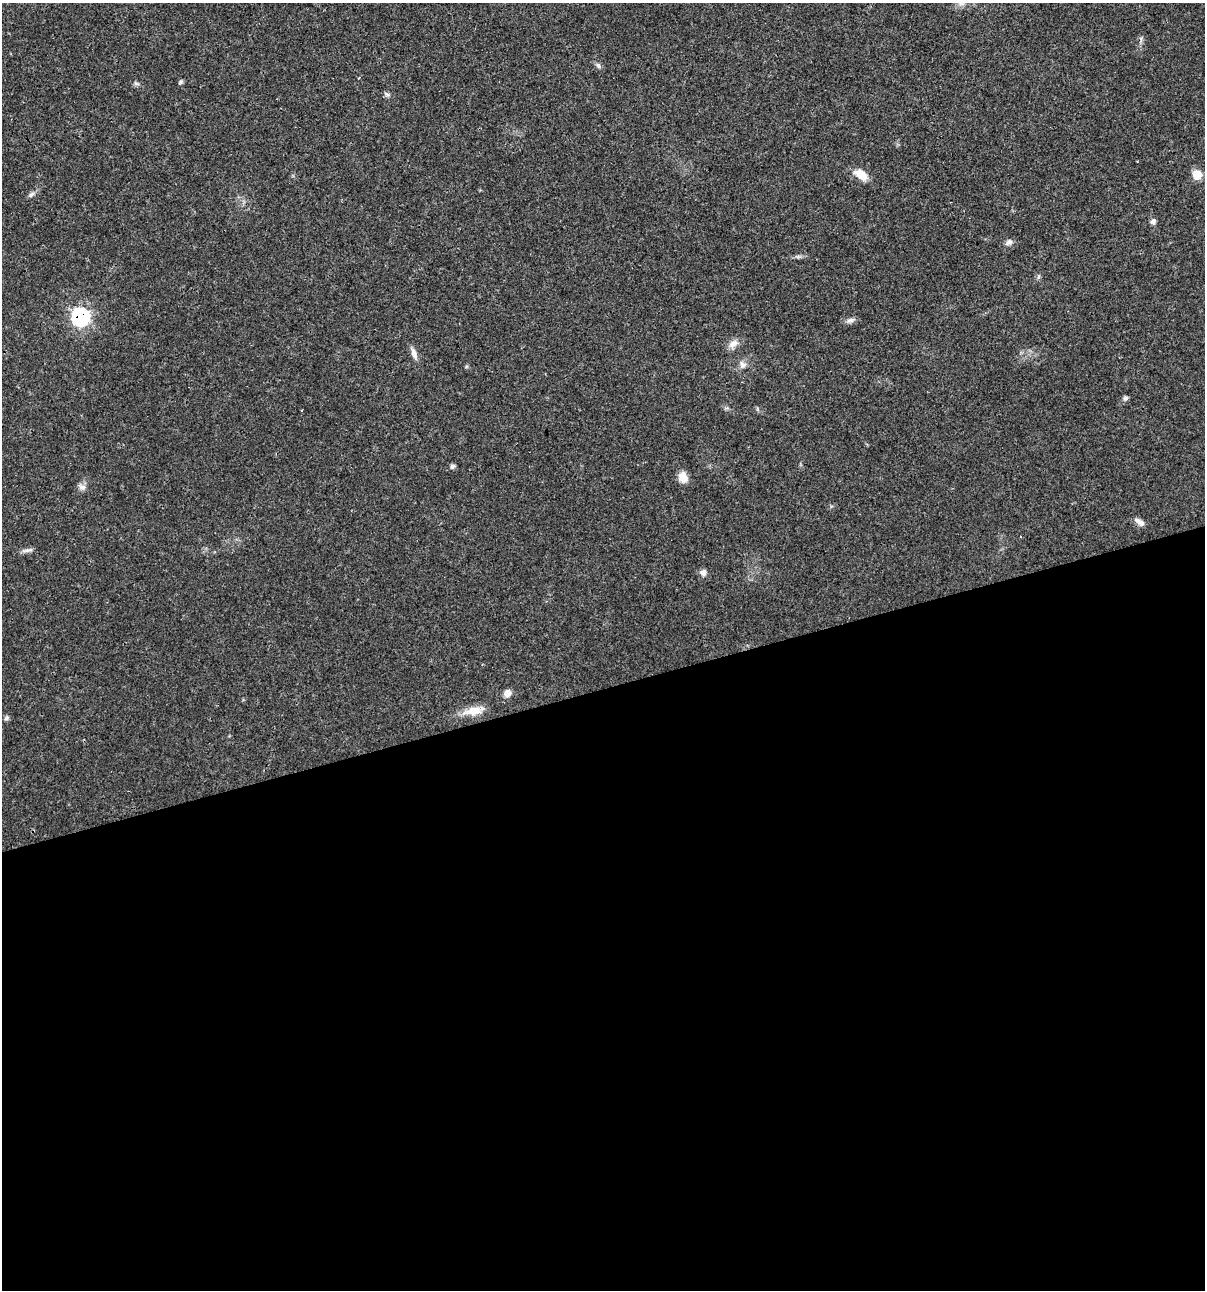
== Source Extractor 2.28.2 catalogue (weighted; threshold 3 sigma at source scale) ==
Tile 15 of 4 x 4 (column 3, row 4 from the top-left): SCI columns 2506-3708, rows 4-1291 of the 4960 x 5159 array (HDU 1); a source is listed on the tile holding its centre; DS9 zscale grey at full resolution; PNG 1207 x 1292 px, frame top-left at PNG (2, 3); no overlay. Shown black and unused: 47% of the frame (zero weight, under 3 of 4 exposures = <1% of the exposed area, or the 3 px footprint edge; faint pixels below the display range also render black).
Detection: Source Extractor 2.28.2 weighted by HDU 2 'WHT'; one run over the whole footprint, this tile lists its part. Background 0.017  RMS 0.0016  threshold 0.00737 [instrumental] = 3 sigma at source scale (4.5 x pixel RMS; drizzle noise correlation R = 1.50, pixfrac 1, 0.0396/0.0396 arcsec/px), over >= 5 px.
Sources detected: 27; all 27 listed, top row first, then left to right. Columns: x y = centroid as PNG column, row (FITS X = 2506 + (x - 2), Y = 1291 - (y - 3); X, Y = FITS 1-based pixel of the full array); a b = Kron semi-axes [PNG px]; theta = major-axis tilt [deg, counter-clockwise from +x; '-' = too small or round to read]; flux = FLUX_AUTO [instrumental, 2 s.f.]
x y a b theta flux
961 4 11 4 0 0.57
598 66 8 5 -62 0.39
181 82 7 4 28 0.28
136 83 8 5 -28 0.36
387 94 9 4 -33 0.37
861 175 15 9 -38 2.6
1197 175 7 7 - 4.1
31 194 10 6 38 0.49
1153 221 8 7 - 0.48
1009 242 9 7 36 0.61
1038 277 7 4 71 0.25
80 317 10 9 - 24
851 320 11 6 19 0.62
733 344 15 9 34 1.2
414 354 17 6 -69 0.93
743 365 11 9 -58 0.87
1125 398 5 5 - 0.47
452 466 6 5 - 0.42
683 477 12 9 -72 1.9
82 487 11 8 -27 0.73
1139 522 14 6 -36 0.94
1020 536 3 2 - 0.15
27 550 17 4 13 0.61
703 572 8 8 - 0.7
507 693 10 8 47 1
473 711 25 10 10 2.8
6 718 7 5 36 0.36
Overlapping masked pixels (flux is a lower limit): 1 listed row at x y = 80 317